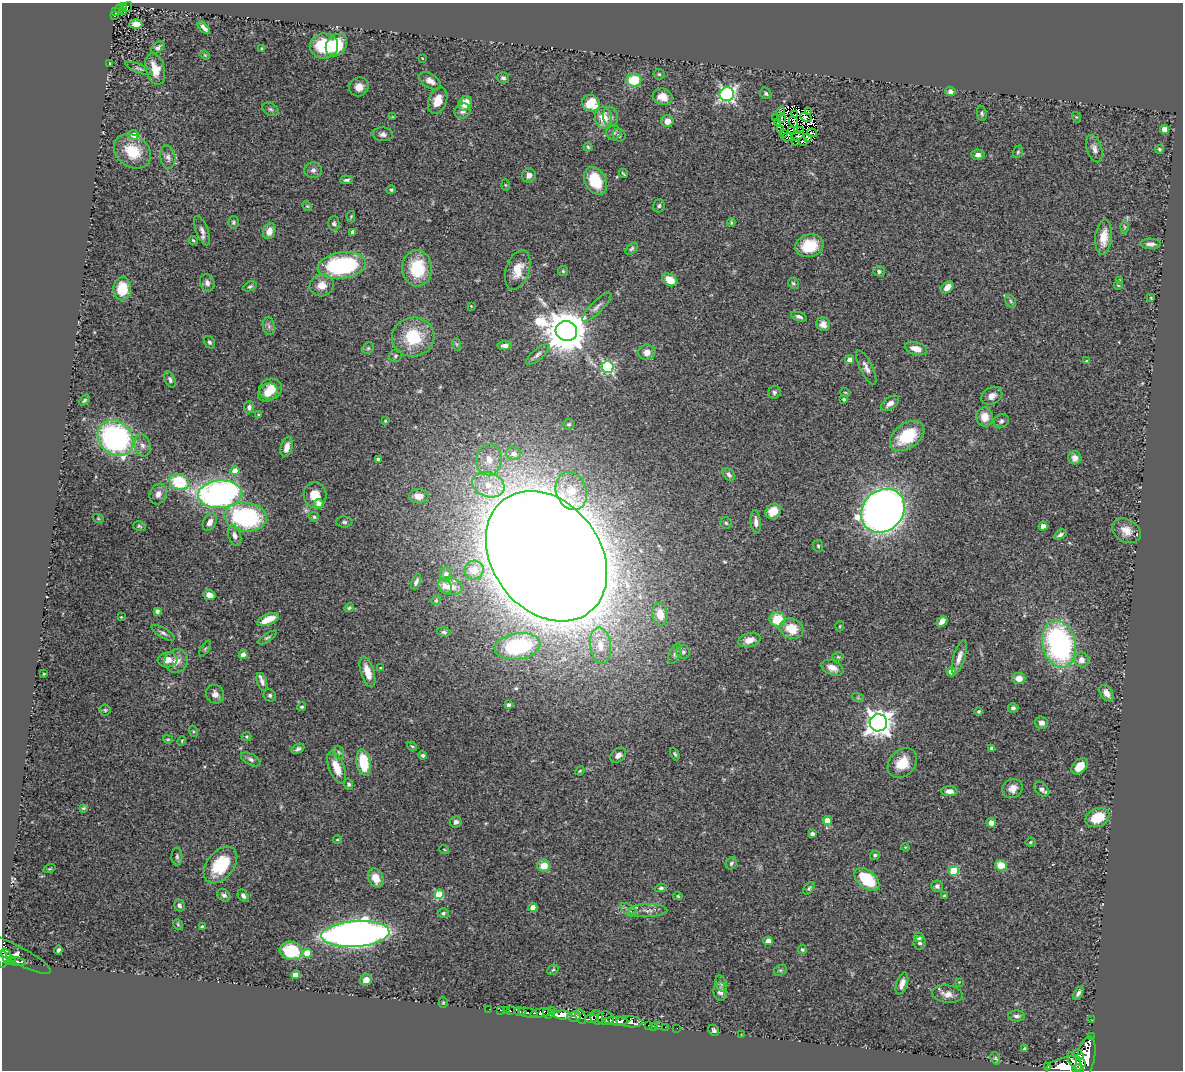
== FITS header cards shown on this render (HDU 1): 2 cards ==
NAXIS1  =                 1181
NAXIS2  =                 1068

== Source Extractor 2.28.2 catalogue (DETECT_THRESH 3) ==
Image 1181 x 1068 px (HDU 1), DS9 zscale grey, 1 PNG px = 1 image px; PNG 1185 x 1072 px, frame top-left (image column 1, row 1068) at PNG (2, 3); each listed source drawn as its Kron ellipse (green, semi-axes under 4 px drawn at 4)
Background 0.647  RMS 0.032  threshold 0.0954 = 3 sigma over >= 5 px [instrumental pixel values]
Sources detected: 346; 8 with non-positive FLUX_AUTO (blend fragments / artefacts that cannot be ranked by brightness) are neither listed nor drawn; the other 338 listed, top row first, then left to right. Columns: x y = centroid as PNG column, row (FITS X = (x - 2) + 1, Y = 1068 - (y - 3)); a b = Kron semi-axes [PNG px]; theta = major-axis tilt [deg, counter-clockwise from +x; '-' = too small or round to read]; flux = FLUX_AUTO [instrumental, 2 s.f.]
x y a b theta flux
123 6 3 3 - 17
127 7 5 4 - 19
119 9 4 3 - 48
115 11 4 3 - 51
123 11 3 3 - 17
114 16 3 2 - 18
136 24 6 4 -4 18
204 28 8 3 -48 8.6
336 45 12 9 53 88
324 46 14 12 2 92
158 47 7 4 40 4.8
262 48 4 3 - 2
205 55 5 4 - 2
422 58 3 2 - 1.4
109 64 4 2 - 2.5
139 68 15 4 -21 5.5
155 69 16 9 -74 31
659 74 5 5 - 3.3
503 78 6 5 - 6.7
634 80 7 6 - 71
430 81 12 7 -32 13
359 87 10 9 - 19
950 91 5 4 - 10
766 93 6 5 - 4
727 94 7 7 - 600
663 97 10 8 -17 26
438 101 14 9 70 30
465 103 7 6 - 40
591 103 9 8 - 83
270 109 9 6 -31 5.2
463 111 8 7 - 10
781 111 5 2 - 8.6
808 111 3 2 - 2.4
982 113 8 5 -82 4.2
794 115 3 2 - 1.2
392 117 4 4 - 2
611 117 10 7 -80 9.2
806 117 6 3 -24 3
1076 117 5 3 - 2
604 118 11 8 -78 43
776 118 3 2 - 2.1
781 118 4 2 - 0.41
667 121 6 6 - 20
793 121 6 3 -68 6.3
778 123 3 2 - 3.9
781 129 4 2 - 0.46
1164 129 4 4 - 33
791 130 3 2 - 1.2
800 131 3 2 - 0.63
614 133 7 7 - 6.5
783 133 3 2 - 1.6
812 133 5 2 - 0.46
383 134 10 7 -3 9
133 135 5 5 - 16
619 135 7 6 - 5.1
797 136 6 3 25 6.1
787 137 4 2 - 4
808 138 4 2 - 2.7
796 141 4 2 - 3.2
803 142 4 3 - 1.9
588 147 4 4 - 2.8
1094 149 14 7 -72 11
1159 149 4 3 - 3.5
132 151 20 15 -37 63
1018 152 6 5 - 3.5
978 155 6 5 - 11
168 157 12 7 -80 9.3
313 170 9 8 - 7.9
623 173 5 2 - 2.2
529 175 7 6 - 11
347 180 6 3 4 4.8
595 181 15 10 -62 72
505 185 6 4 -88 2.3
391 190 5 4 - 3.7
307 206 5 4 - 2.8
659 206 7 6 - 4.6
351 216 5 4 - 2.3
233 222 6 5 - 4
731 222 4 4 - 2.2
334 223 7 5 89 5.9
1125 227 6 4 -89 2.7
202 231 15 6 -68 11
269 231 8 6 71 19
353 232 4 4 - 9.8
1103 237 18 8 84 35
193 240 5 3 - 2.8
1150 244 10 5 -2 8.3
809 246 14 11 14 60
632 249 7 4 45 4
342 265 24 13 8 260
417 268 18 15 -86 100
518 270 20 11 71 37
563 271 5 5 - 3.2
879 271 5 5 - 5.2
670 280 8 5 -30 33
1119 280 4 2 - 2.8
207 283 9 7 -69 9
793 283 6 5 - 3.8
322 285 12 11 - 24
1118 285 4 3 - 1.8
250 286 7 4 28 4
947 287 7 5 41 15
122 289 11 9 87 54
1151 298 4 3 - 1.6
1011 301 7 4 -60 3.5
471 306 4 4 - 1.5
597 307 20 6 44 12
799 317 8 4 -18 5.3
823 324 7 6 - 13
269 326 9 6 -83 7.1
566 331 11 10 - 9000
413 337 21 19 10 95
209 342 7 5 -56 5.3
456 344 6 4 -70 3
505 346 7 4 3 7.5
368 348 6 5 - 3.8
916 349 11 6 -15 25
647 352 8 8 - 16
538 354 14 5 40 8.8
395 356 6 6 - 4.5
850 360 4 4 - 18
1086 361 4 3 - 1.7
608 367 6 5 - 320
866 367 19 6 -64 13
170 379 8 5 -67 5.8
271 389 11 10 - 33
268 392 10 8 35 22
774 392 6 6 - 5.2
845 392 5 3 - 2
992 396 11 8 31 14
844 399 3 3 - 4.3
84 400 6 3 52 3.7
890 403 10 6 36 12
249 407 6 5 - 6.6
259 415 4 3 - 2.1
985 417 9 8 - 28
385 421 3 3 - 1.7
1001 421 8 6 39 6.3
569 424 6 5 - 4.1
907 436 19 12 36 93
116 438 19 16 -46 480
142 445 11 8 -75 12
287 447 10 6 75 19
514 454 7 6 - 11
1075 458 6 6 - 9.4
378 459 4 3 - 5
489 460 15 12 81 32
235 471 4 4 - 30
729 475 7 5 -51 6.2
179 482 10 8 -22 110
488 485 16 12 -19 45
571 491 19 15 -70 42
158 494 10 8 69 14
220 494 22 13 3 780
315 495 13 11 -78 35
419 496 9 7 -4 21
319 504 5 5 - 16
773 511 8 7 - 27
883 511 23 20 45 1900
246 517 21 14 -6 310
314 517 5 5 - 3.5
98 518 6 3 -19 2.2
210 522 9 6 63 15
344 522 8 5 -2 4.8
756 522 12 5 -85 11
726 523 5 5 - 3.5
139 526 6 4 -17 3.3
1043 526 4 4 - 21
1126 531 15 11 -30 24
1060 535 7 3 30 5.5
235 536 10 6 -74 11
818 546 6 5 - 3.5
546 556 71 54 -53 18000
474 570 9 9 - 26
446 574 7 6 - 6.8
416 582 8 4 66 6.3
445 586 8 6 -61 8.9
450 586 12 8 -15 17
209 595 6 5 - 25
436 600 5 4 - 2.6
349 608 5 4 - 3.6
157 611 4 4 - 7.2
660 614 11 7 -80 30
121 617 3 3 - 1.6
268 619 12 5 22 35
778 619 8 7 - 68
942 621 6 4 43 13
840 626 5 3 - 2
791 629 12 10 -19 46
444 632 7 4 -8 4.1
163 633 13 5 -31 6.7
267 638 11 4 32 4.7
749 640 11 7 15 21
1059 644 24 16 -77 440
517 646 23 13 9 190
600 646 18 10 -84 37
205 649 9 3 57 3.2
683 652 7 6 - 4.8
675 654 11 5 67 5.3
243 655 4 4 - 28
838 657 6 4 -2 2.4
959 657 18 6 73 16
167 660 10 7 6 17
1081 660 7 7 - 14
176 661 12 11 - 19
380 668 3 2 - 2
832 668 12 7 -23 16
367 672 16 6 -73 30
951 672 4 4 - 31
44 674 3 2 - 1.7
1019 678 6 6 - 17
262 682 9 5 -71 8.8
1106 693 9 6 -54 14
215 694 9 8 - 13
270 695 6 6 - 5
858 698 6 4 -18 2.8
509 705 4 4 - 4.7
302 707 4 4 - 4.3
1013 708 5 4 - 5.2
105 710 5 5 - 3.5
979 711 4 4 - 3
878 723 9 8 - 2300
1042 723 6 6 - 9.6
193 731 5 3 - 2.4
247 737 5 4 - 2.3
168 739 5 4 - 2.8
182 741 5 3 - 2
412 746 5 4 - 2.6
991 748 3 3 - 3.6
298 749 7 4 25 5.6
339 752 7 5 -66 3.6
675 754 7 3 -64 3
423 755 4 4 - 4.6
618 755 9 6 39 10
251 759 11 5 -28 6.5
363 762 13 7 -82 92
902 763 16 13 48 48
1080 766 10 6 43 29
337 767 17 7 -68 35
580 771 5 4 - 2.7
349 784 5 4 - 4.8
1013 789 10 9 - 16
1042 789 8 6 -49 8.9
949 791 8 5 -4 12
83 808 4 4 - 2.7
1097 818 13 9 24 49
827 821 4 4 - 37
456 822 6 5 - 6.8
991 823 5 4 - 15
812 834 4 4 - 7.8
337 840 4 4 - 2.4
1031 842 5 3 - 2.7
905 847 4 3 - 1.9
444 849 5 3 - 1.7
875 855 5 4 - 3.4
177 857 9 5 -90 5
731 863 6 5 - 4.1
220 865 21 13 51 110
1001 865 6 5 - 50
544 866 6 6 - 31
49 869 6 3 19 1.9
954 871 5 5 - 99
376 878 10 7 -65 30
867 879 14 8 -40 110
937 886 5 5 - 7.1
661 888 6 4 10 3.7
809 888 7 4 52 4.1
439 894 5 4 - 97
224 895 7 5 -43 6.9
243 896 7 5 -57 7.1
678 896 5 4 - 2.5
945 896 3 3 - 5.8
179 905 6 5 - 5.7
533 907 4 4 - 26
628 910 9 5 -34 6.7
648 910 19 6 1 14
443 913 5 5 - 4
178 924 6 4 -48 2.7
202 926 4 3 - 2.5
355 934 34 13 4 2000
919 937 5 4 - 7.6
768 941 4 4 - 18
919 943 7 6 - 5.2
58 950 4 3 - 4.7
802 950 4 4 - 4.4
291 951 11 9 -10 92
307 953 4 4 - 41
17 954 38 8 -28 210
6 956 9 4 -72 600
3 959 8 4 89 480
11 960 4 4 - 130
18 962 8 3 -9 190
553 970 6 5 - 3.2
780 970 7 5 28 4
295 975 4 4 - 35
366 980 6 5 - 16
959 982 4 4 - 1.3
721 983 8 5 -75 4.9
902 984 11 5 71 13
720 991 9 7 -85 12
1078 993 7 4 60 6.5
947 994 15 8 -8 17
443 1003 5 4 - 2.5
489 1009 2 2 - 8.4
500 1010 3 2 - 25
506 1010 3 2 - 2.4
551 1010 3 2 - 190
510 1011 3 3 - 50
520 1012 6 3 -25 160
528 1013 10 4 -12 210
541 1013 11 4 8 1300
547 1014 5 3 - 470
563 1015 9 4 -4 7100
574 1016 7 5 6 550
1017 1016 8 5 -4 6.1
581 1017 8 4 -64 480
597 1017 7 6 - 310
605 1018 8 7 - 390
592 1019 7 4 3 440
1092 1020 2 2 - 7.3
616 1021 12 4 -3 990
629 1022 13 5 -4 1300
648 1025 2 2 - 6.4
653 1026 2 2 - 10
659 1026 2 2 - 14
665 1027 2 2 - 10
677 1028 2 2 - 6.9
714 1030 6 5 - 5
741 1035 2 2 - 14
1091 1036 2 2 - 7.7
1024 1049 3 3 - 2.6
1078 1054 6 3 -56 220
995 1058 6 4 -72 3.1
1086 1058 23 9 79 4500
1075 1062 10 5 -58 1300
1066 1066 20 9 11 4300
1048 1067 3 3 - 100
1078 1069 6 3 -5 570
At the frame edge (FLAGS 8, measured only in part): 2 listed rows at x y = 3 959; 1078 1069
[8 non-positive-flux detections neither listed nor drawn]